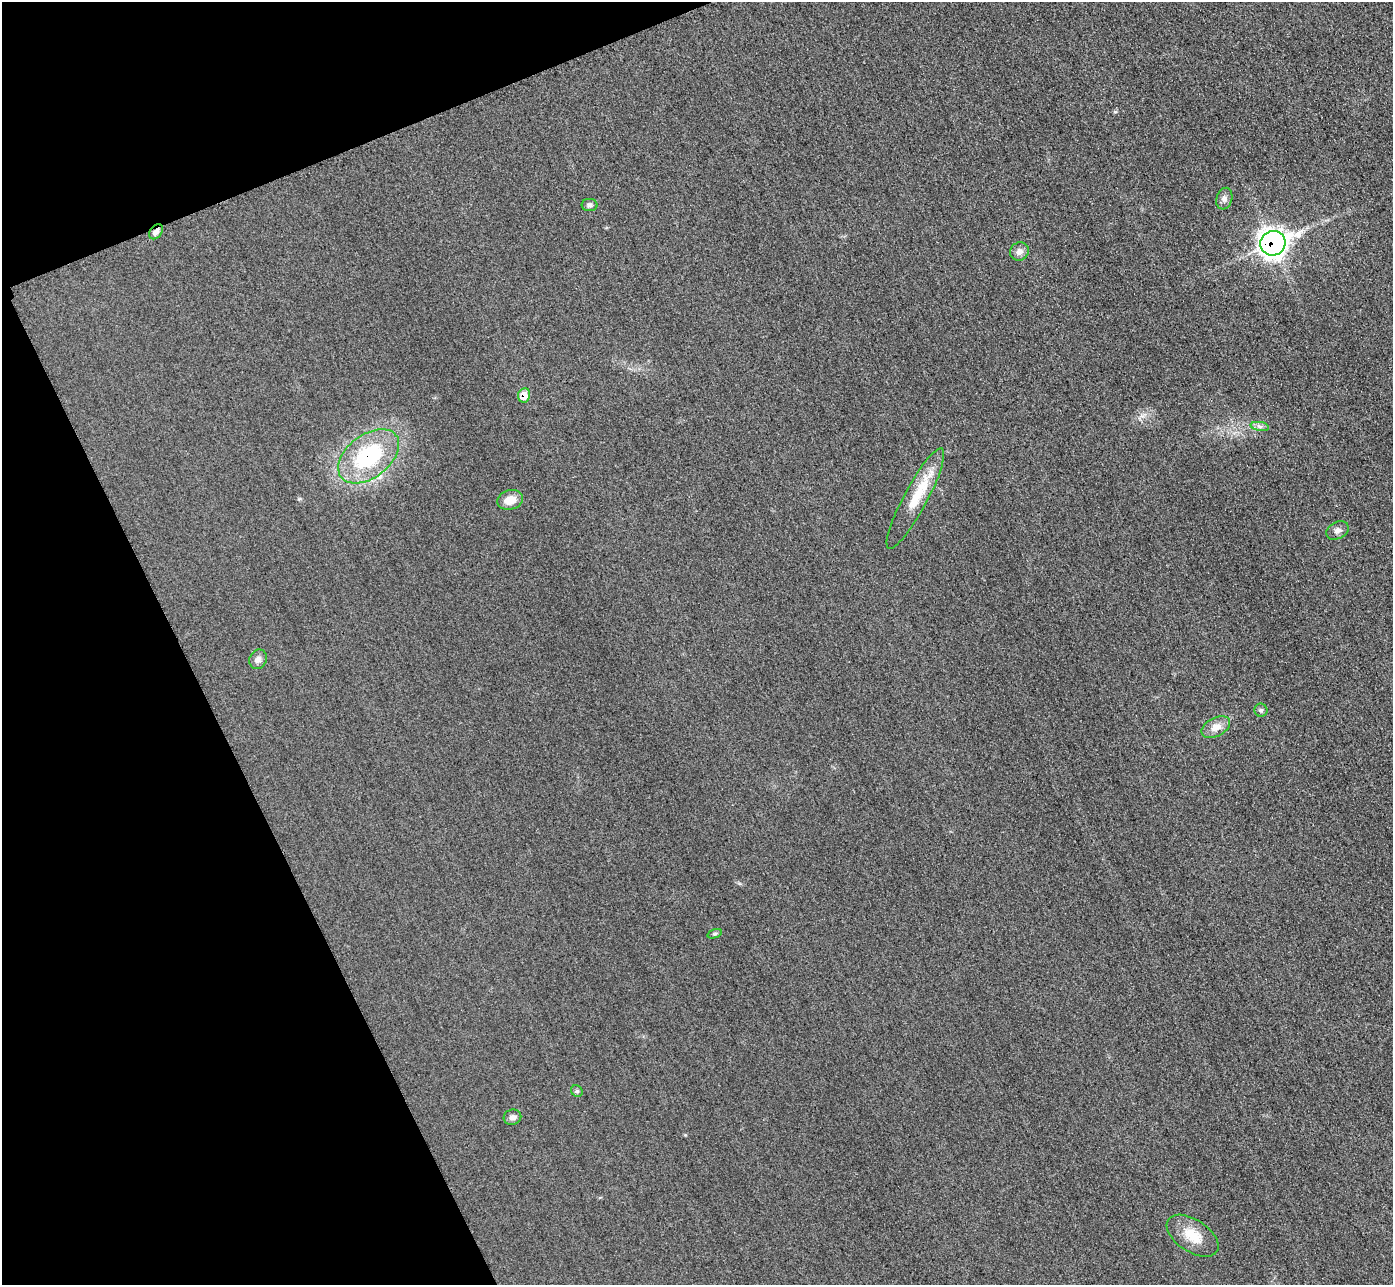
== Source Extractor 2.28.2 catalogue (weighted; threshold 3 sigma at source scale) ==
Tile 5 of 4 x 4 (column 1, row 2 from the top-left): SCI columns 31-1421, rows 2874-4156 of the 5626 x 5614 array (HDU 1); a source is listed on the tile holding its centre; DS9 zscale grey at full resolution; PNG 1395 x 1287 px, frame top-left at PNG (2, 2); each listed source drawn as its Kron ellipse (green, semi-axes under 4 px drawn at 4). Shown black and unused: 20% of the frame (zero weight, under 3 of 4 exposures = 3% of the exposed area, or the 3 px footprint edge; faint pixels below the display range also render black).
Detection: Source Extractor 2.28.2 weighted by HDU 2 'WHT'; one run over the whole footprint, this tile lists its part. Background 0.0856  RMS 0.017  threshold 0.0786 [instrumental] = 3 sigma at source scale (4.5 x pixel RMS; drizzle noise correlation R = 1.50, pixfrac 1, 0.05/0.05 arcsec/px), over >= 5 px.
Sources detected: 18; all 18 listed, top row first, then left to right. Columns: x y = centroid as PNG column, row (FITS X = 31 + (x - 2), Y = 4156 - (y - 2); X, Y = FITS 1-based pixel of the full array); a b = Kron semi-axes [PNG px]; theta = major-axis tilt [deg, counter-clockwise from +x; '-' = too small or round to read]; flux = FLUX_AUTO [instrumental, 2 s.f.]
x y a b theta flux
1224 199 11 7 73 7.2
589 205 8 6 0 4.4
156 232 8 5 52 6.5
1273 243 12 12 - 1200
1019 252 9 9 - 9.2
524 395 7 6 - 26
1260 426 9 4 -9 5.3
369 456 35 21 38 150
915 498 56 12 62 59
510 500 13 9 17 21
1338 530 12 8 27 7.8
258 659 10 8 67 8
1261 710 6 6 - 3.9
1216 727 15 9 28 17
715 934 7 4 19 2.8
577 1091 6 5 - 3
512 1117 9 7 15 8.2
1193 1236 29 16 -33 38
Overlapping masked pixels (flux is a lower limit): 4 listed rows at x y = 156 232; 1273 243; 524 395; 369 456